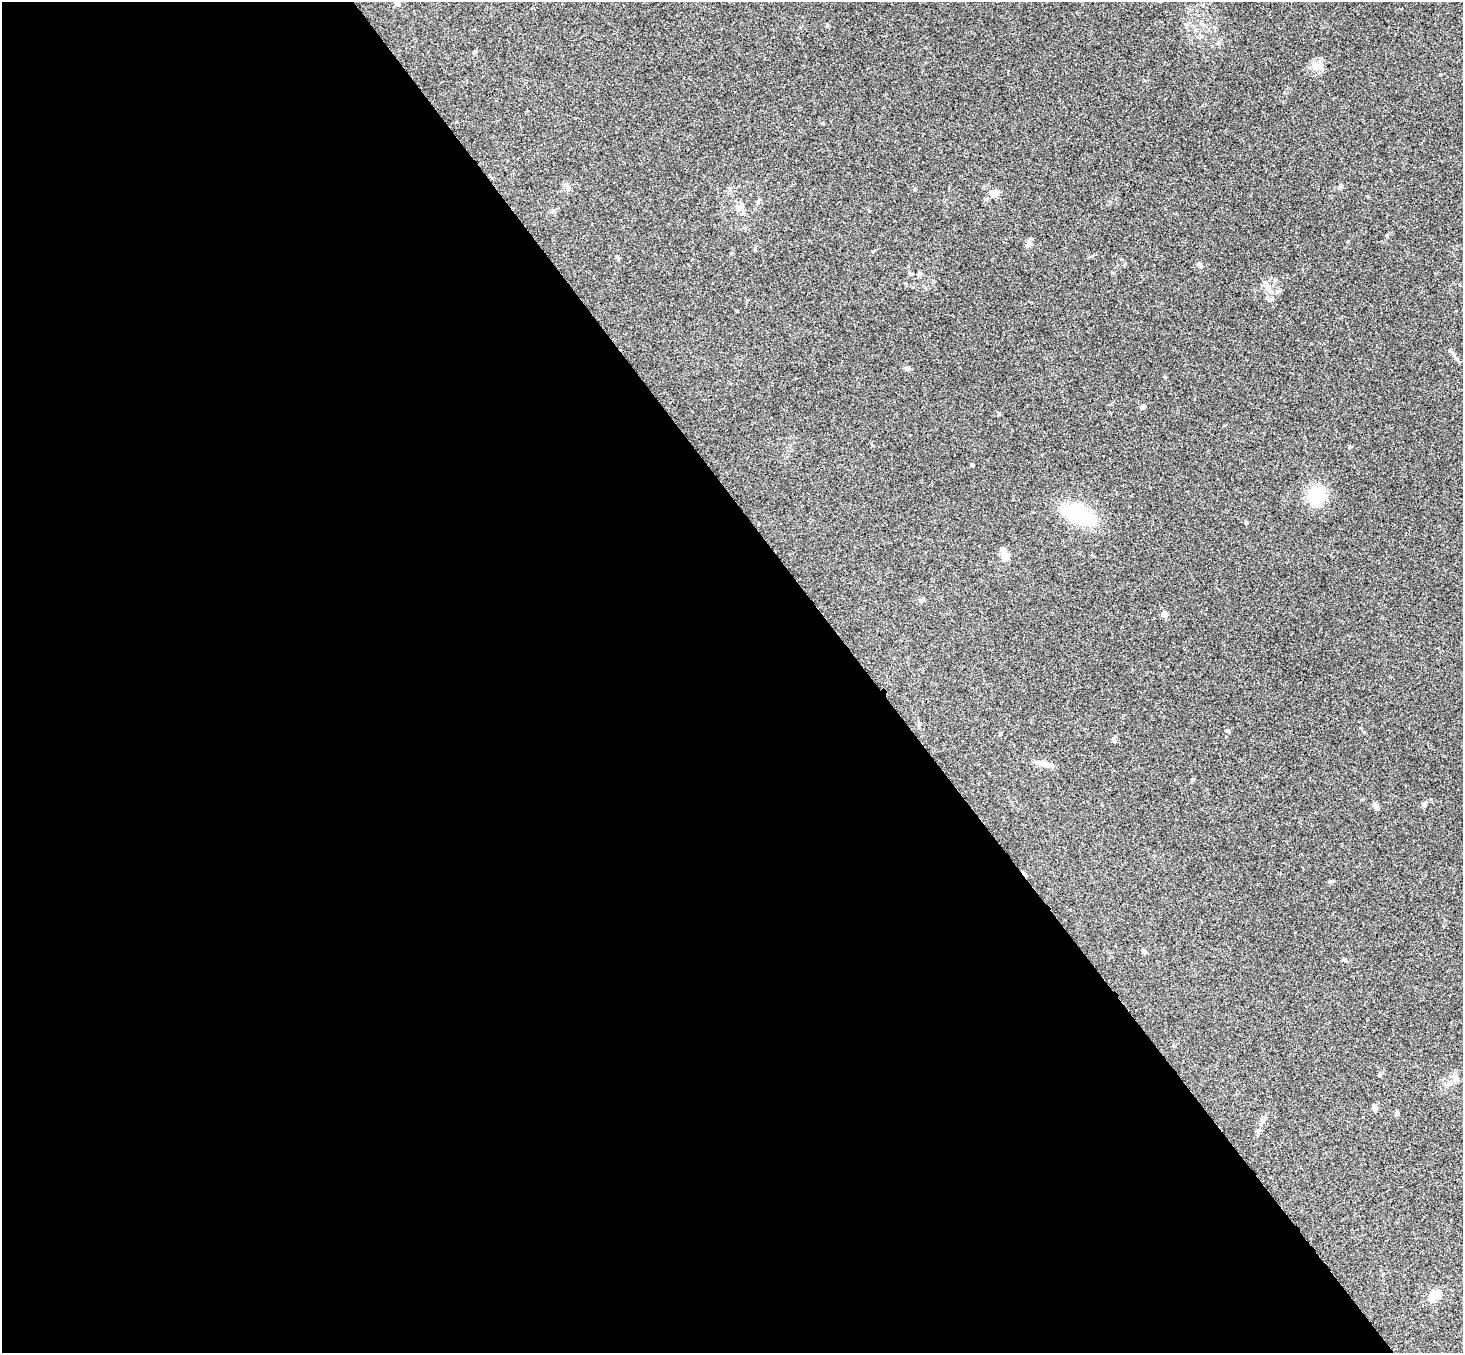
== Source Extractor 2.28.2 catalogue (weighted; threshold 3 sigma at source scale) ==
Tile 9 of 4 x 4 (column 1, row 3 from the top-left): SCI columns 54-1514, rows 1682-3032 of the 5946 x 5927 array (HDU 1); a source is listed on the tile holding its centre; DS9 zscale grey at full resolution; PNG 1465 x 1355 px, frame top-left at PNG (2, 2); no overlay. Shown black and unused: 60% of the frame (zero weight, under 3 of 4 exposures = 6% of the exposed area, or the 3 px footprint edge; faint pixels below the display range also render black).
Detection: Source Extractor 2.28.2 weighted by HDU 2 'WHT'; one run over the whole footprint, this tile lists its part. Background 0.204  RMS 0.0083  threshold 0.0372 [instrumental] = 3 sigma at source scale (4.5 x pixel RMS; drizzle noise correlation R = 1.50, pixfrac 1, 0.05/0.05 arcsec/px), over >= 5 px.
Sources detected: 35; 1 cosmic-ray / hot-pixel residue — not listed; the other 34 listed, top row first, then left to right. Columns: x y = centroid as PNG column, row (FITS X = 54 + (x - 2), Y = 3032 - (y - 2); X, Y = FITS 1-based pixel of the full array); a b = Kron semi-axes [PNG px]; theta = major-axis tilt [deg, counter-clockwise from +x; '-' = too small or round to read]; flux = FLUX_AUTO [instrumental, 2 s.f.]
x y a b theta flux
397 4 5 5 - 3.9
1316 66 10 10 - 6.1
1341 186 7 5 69 1.4
567 187 10 6 -72 2.7
994 193 11 7 -1 6.9
758 202 7 5 38 1.7
740 208 7 7 - 4.8
552 211 7 5 20 1.5
1031 239 6 4 16 1.1
1030 244 9 4 0 1.8
618 257 6 4 -44 1.2
1200 265 8 4 -42 1.4
920 274 7 6 - 1.6
1268 288 8 7 - 3.5
1456 358 7 4 -45 1.7
907 368 8 5 -8 1.7
1142 407 6 5 - 2.2
972 465 4 4 - 3.2
1316 495 15 15 - 30
1078 515 35 18 -24 48
1246 523 4 4 - 0.72
1005 556 11 7 -71 10
1164 614 5 5 - 7.4
1228 731 6 4 -48 1.1
1045 764 20 6 -16 5
1192 780 5 4 - 1
1424 805 6 5 - 1.3
1376 807 7 5 -62 3.3
1144 952 6 5 - 1.8
1344 960 6 5 - 1.5
1455 1077 7 5 -46 2.1
1375 1108 6 5 - 5.1
1397 1113 6 4 18 1.1
1435 1295 18 9 38 11
Isophote crosses this tile's border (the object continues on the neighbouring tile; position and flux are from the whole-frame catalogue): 1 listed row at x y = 397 4
Unlisted compact peaks at least as high as the median listed source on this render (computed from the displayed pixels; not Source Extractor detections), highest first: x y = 1218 43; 915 189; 999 413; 1440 74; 1329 882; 1165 377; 1348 241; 737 311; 869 211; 1121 259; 1350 447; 731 253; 873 251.